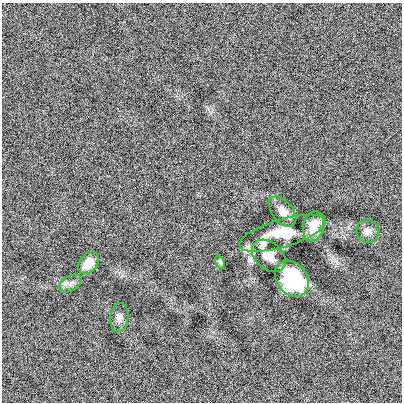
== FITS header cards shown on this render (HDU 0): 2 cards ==
NAXIS1  =                  400
NAXIS2  =                  400

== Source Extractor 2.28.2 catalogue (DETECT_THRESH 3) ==
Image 400 x 400 px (HDU 0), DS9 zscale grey, 1 PNG px = 1 image px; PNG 404 x 404 px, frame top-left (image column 1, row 400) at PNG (2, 3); each listed source drawn as its Kron ellipse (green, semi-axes under 4 px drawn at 4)
Background -0.0015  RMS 0.13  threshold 0.385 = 3 sigma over >= 5 px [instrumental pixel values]
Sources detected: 10; all 10 listed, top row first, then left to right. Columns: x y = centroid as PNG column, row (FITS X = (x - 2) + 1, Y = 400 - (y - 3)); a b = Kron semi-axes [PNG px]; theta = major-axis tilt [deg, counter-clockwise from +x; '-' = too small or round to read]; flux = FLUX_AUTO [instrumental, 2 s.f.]
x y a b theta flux
283 211 17 10 -51 70
314 226 15 10 75 130
368 231 12 11 - 47
282 233 45 14 17 370
269 256 19 13 -40 91
220 262 7 4 -67 16
89 263 12 8 51 110
292 279 19 15 -51 600
70 284 12 7 31 40
119 317 14 9 83 45